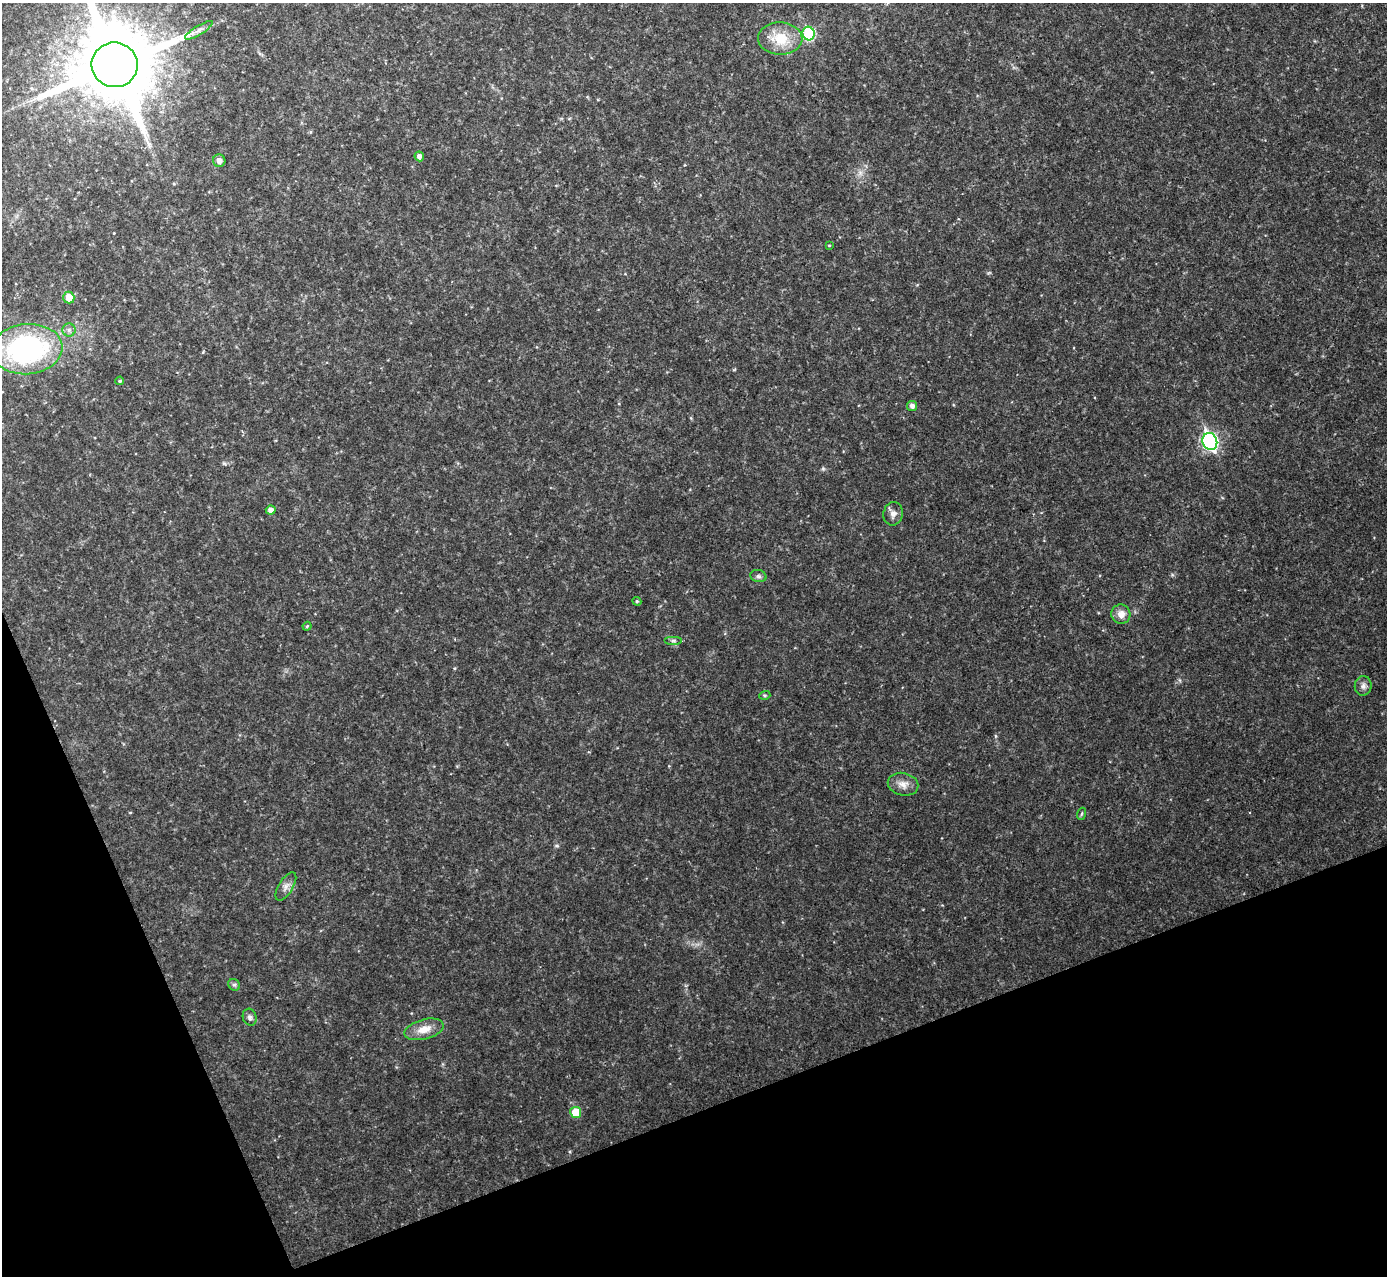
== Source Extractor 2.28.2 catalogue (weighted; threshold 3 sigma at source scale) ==
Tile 14 of 4 x 4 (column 2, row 4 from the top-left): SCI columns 1386-2770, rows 152-1425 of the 5544 x 5529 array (HDU 1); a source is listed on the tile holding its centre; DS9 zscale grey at full resolution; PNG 1389 x 1278 px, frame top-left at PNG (2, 3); each listed source drawn as its Kron ellipse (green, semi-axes under 4 px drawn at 4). Shown black and unused: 19% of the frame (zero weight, under 2 of 3 exposures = <1% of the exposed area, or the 3 px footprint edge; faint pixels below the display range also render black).
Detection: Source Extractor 2.28.2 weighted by HDU 2 'WHT'; one run over the whole footprint, this tile lists its part. Background 0.0829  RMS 0.0087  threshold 0.0391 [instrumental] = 3 sigma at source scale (4.5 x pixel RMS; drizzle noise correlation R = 1.50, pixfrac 1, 0.05/0.05 arcsec/px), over >= 5 px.
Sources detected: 29; all 29 listed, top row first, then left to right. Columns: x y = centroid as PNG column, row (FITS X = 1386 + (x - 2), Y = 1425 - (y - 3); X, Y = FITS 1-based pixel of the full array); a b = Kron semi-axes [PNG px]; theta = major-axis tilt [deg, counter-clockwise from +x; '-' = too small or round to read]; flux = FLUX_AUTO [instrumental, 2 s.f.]
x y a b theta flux
199 30 16 4 31 4.2
809 33 7 6 - 60
780 39 22 16 -2 25
115 65 23 22 - 12000
419 156 5 4 - 3.6
219 161 6 6 - 4.7
829 245 3 2 - 0.69
69 298 6 5 - 13
69 330 6 6 - 2.6
27 349 35 25 5 170
120 381 4 3 - 1.1
912 406 5 5 - 3.8
1210 441 8 7 - 240
271 510 5 4 - 4.4
893 514 12 9 79 4.9
758 576 8 6 -14 2.3
637 601 4 4 - 1.2
1121 614 10 9 - 7
307 626 4 3 - 1
674 641 9 4 0 2.1
1363 686 10 8 82 3.8
765 695 5 3 - 1.1
903 784 15 11 -12 7.8
1081 814 6 4 70 1.1
286 887 16 7 58 5
234 985 6 5 - 1.8
250 1017 8 7 - 2.6
424 1029 20 10 15 12
576 1112 5 5 - 22
Isophote crosses this tile's border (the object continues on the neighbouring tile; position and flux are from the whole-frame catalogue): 1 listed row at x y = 115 65